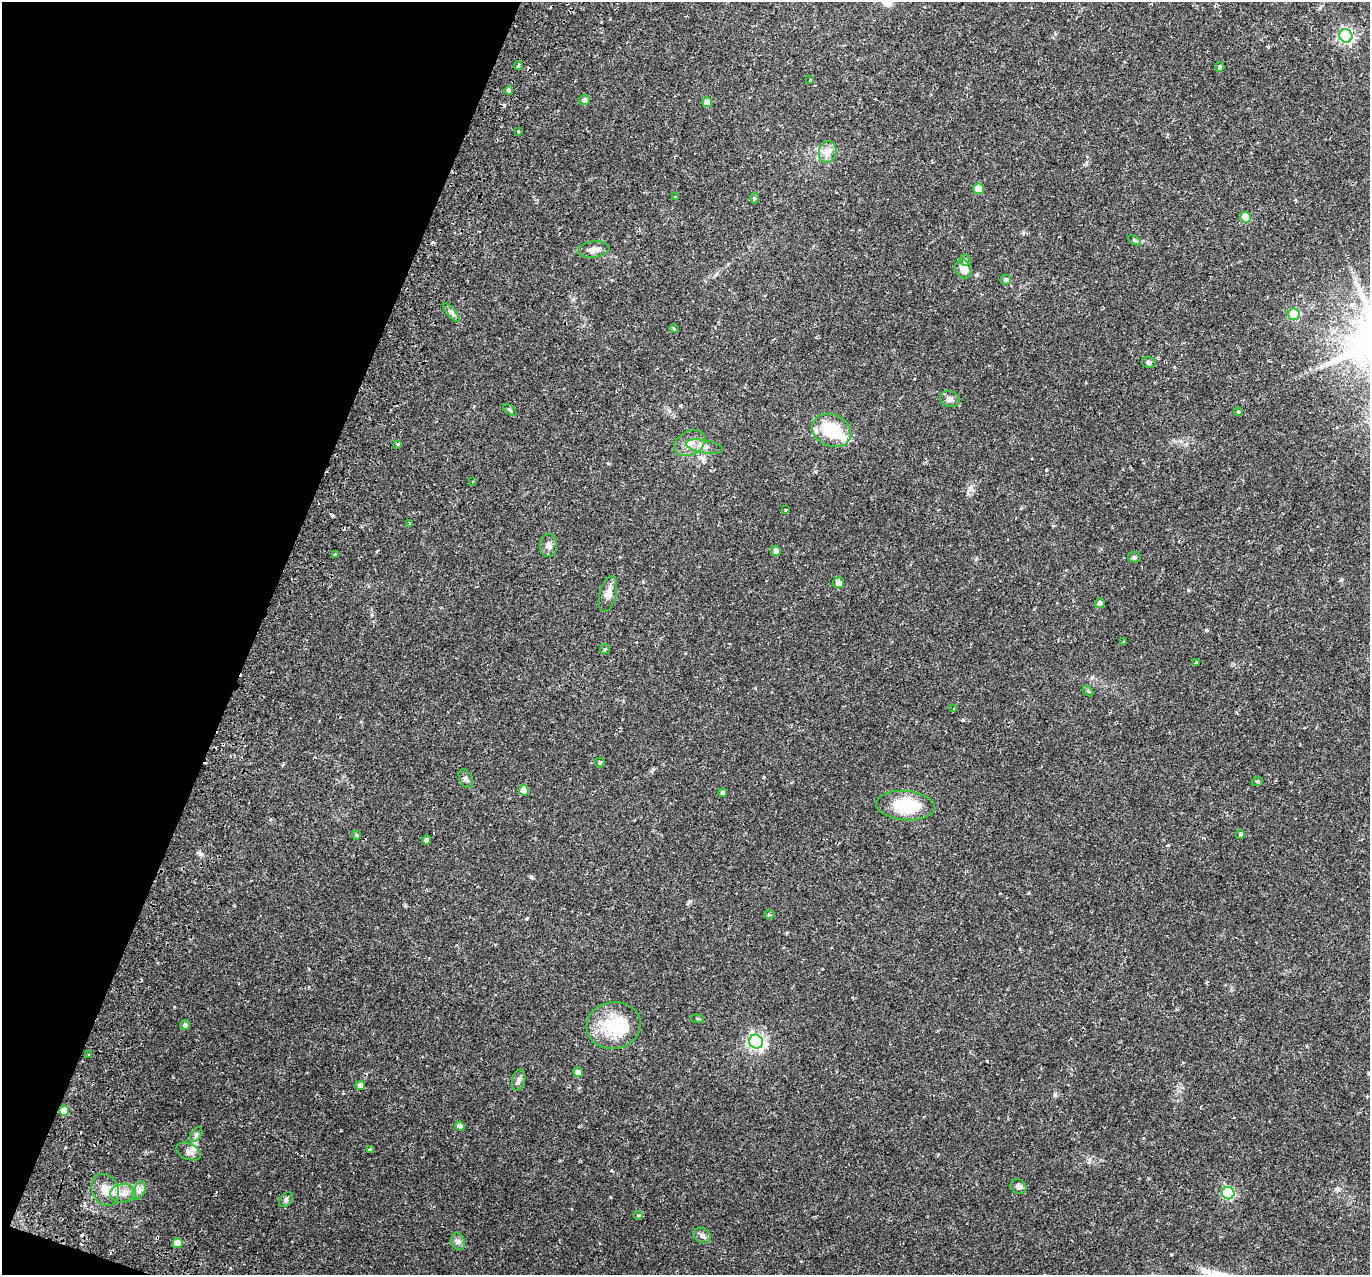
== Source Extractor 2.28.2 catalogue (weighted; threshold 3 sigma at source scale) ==
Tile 9 of 4 x 4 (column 1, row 3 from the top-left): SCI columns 70-1437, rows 1570-2842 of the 5617 x 5745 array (HDU 1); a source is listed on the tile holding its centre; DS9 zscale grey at full resolution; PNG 1372 x 1277 px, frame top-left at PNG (2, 2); each listed source drawn as its Kron ellipse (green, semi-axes under 4 px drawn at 4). Shown black and unused: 19% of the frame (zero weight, under 2 of 3 exposures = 5% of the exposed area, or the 3 px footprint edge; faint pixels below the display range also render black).
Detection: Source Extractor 2.28.2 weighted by HDU 2 'WHT'; one run over the whole footprint, this tile lists its part. Background 0.0342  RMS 0.0038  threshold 0.0171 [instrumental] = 3 sigma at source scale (4.5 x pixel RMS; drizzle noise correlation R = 1.50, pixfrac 1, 0.0396/0.0396 arcsec/px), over >= 5 px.
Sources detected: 90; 1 inside a brighter object's white glare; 11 cosmic-ray / hot-pixel residue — neither listed nor drawn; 1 inside a brighter listed object's ellipse — not listed separately; the other 77 listed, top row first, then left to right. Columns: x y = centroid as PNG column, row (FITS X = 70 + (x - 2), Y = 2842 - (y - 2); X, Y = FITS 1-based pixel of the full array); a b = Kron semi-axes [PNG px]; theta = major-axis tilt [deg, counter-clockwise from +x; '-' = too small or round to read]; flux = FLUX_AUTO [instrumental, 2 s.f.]
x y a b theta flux
1346 36 7 6 - 77
518 66 4 3 - 2.2
1220 67 5 4 - 0.56
809 80 3 2 - 0.26
509 90 4 4 - 1
584 100 5 5 - 1.4
707 102 5 5 - 3.1
518 131 2 2 - 0.36
828 152 11 8 76 2.6
978 189 5 5 - 6.2
675 197 3 3 - 1.9
755 198 5 3 - 0.47
1245 217 5 5 - 11
1134 240 7 4 -32 0.56
594 250 16 8 7 2.4
965 260 5 5 - 0.65
964 269 10 8 -66 3.6
1006 280 5 5 - 0.92
452 313 11 4 -49 1.1
1294 314 6 5 - 20
674 329 5 3 - 0.31
1149 362 7 5 -16 0.95
950 399 10 8 -25 1.6
510 410 7 3 -36 0.5
1238 412 4 4 - 0.4
832 430 20 15 -26 18
690 443 16 11 28 3.9
398 444 3 3 - 2.8
705 447 19 6 -10 2.4
473 481 3 2 - 0.35
786 510 3 3 - 0.28
409 524 4 3 - 1.7
548 545 11 8 88 1.8
776 551 5 5 - 1.5
335 555 3 3 - 0.61
1134 557 6 5 - 0.67
838 583 5 5 - 2.1
608 594 18 8 76 3.2
1100 603 5 4 - 1.3
1124 642 3 3 - 0.34
605 649 5 5 - 0.5
1196 663 3 3 - 1.6
1088 691 6 4 -44 0.47
954 709 3 3 - 0.78
600 762 5 5 - 0.56
466 779 10 6 -61 1.2
1257 781 6 4 20 0.48
524 790 5 5 - 4.9
723 793 4 4 - 0.99
906 806 29 14 -4 17
1240 834 4 3 - 3.3
357 835 4 4 - 0.58
427 840 5 4 - 1.1
770 915 5 3 - 0.47
697 1019 7 3 -9 0.42
185 1025 5 4 - 1.6
614 1025 27 23 10 19
756 1042 7 6 - 110
89 1055 3 3 - 1.6
578 1072 5 4 - 1.8
519 1080 10 6 75 1.3
360 1085 5 4 - 2.2
64 1111 5 5 - 5.1
460 1126 4 4 - 1.9
196 1135 8 4 59 0.88
370 1150 4 3 - 0.72
189 1152 13 8 -24 2.1
1019 1186 8 7 - 1.4
105 1190 17 13 -63 5.1
139 1191 10 5 63 1.5
123 1193 13 9 4 3.4
1228 1193 6 6 - 42
286 1200 8 5 50 0.93
638 1215 4 3 - 0.53
702 1236 9 7 -32 1.3
458 1241 9 6 -75 1.3
178 1243 5 5 - 3.9
Overlapping masked pixels (flux is a lower limit): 2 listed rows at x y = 398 444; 614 1025
Unlisted compact peaks at least as high as the median listed source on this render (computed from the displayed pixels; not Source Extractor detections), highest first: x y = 201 854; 531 877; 1046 470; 1055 1094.